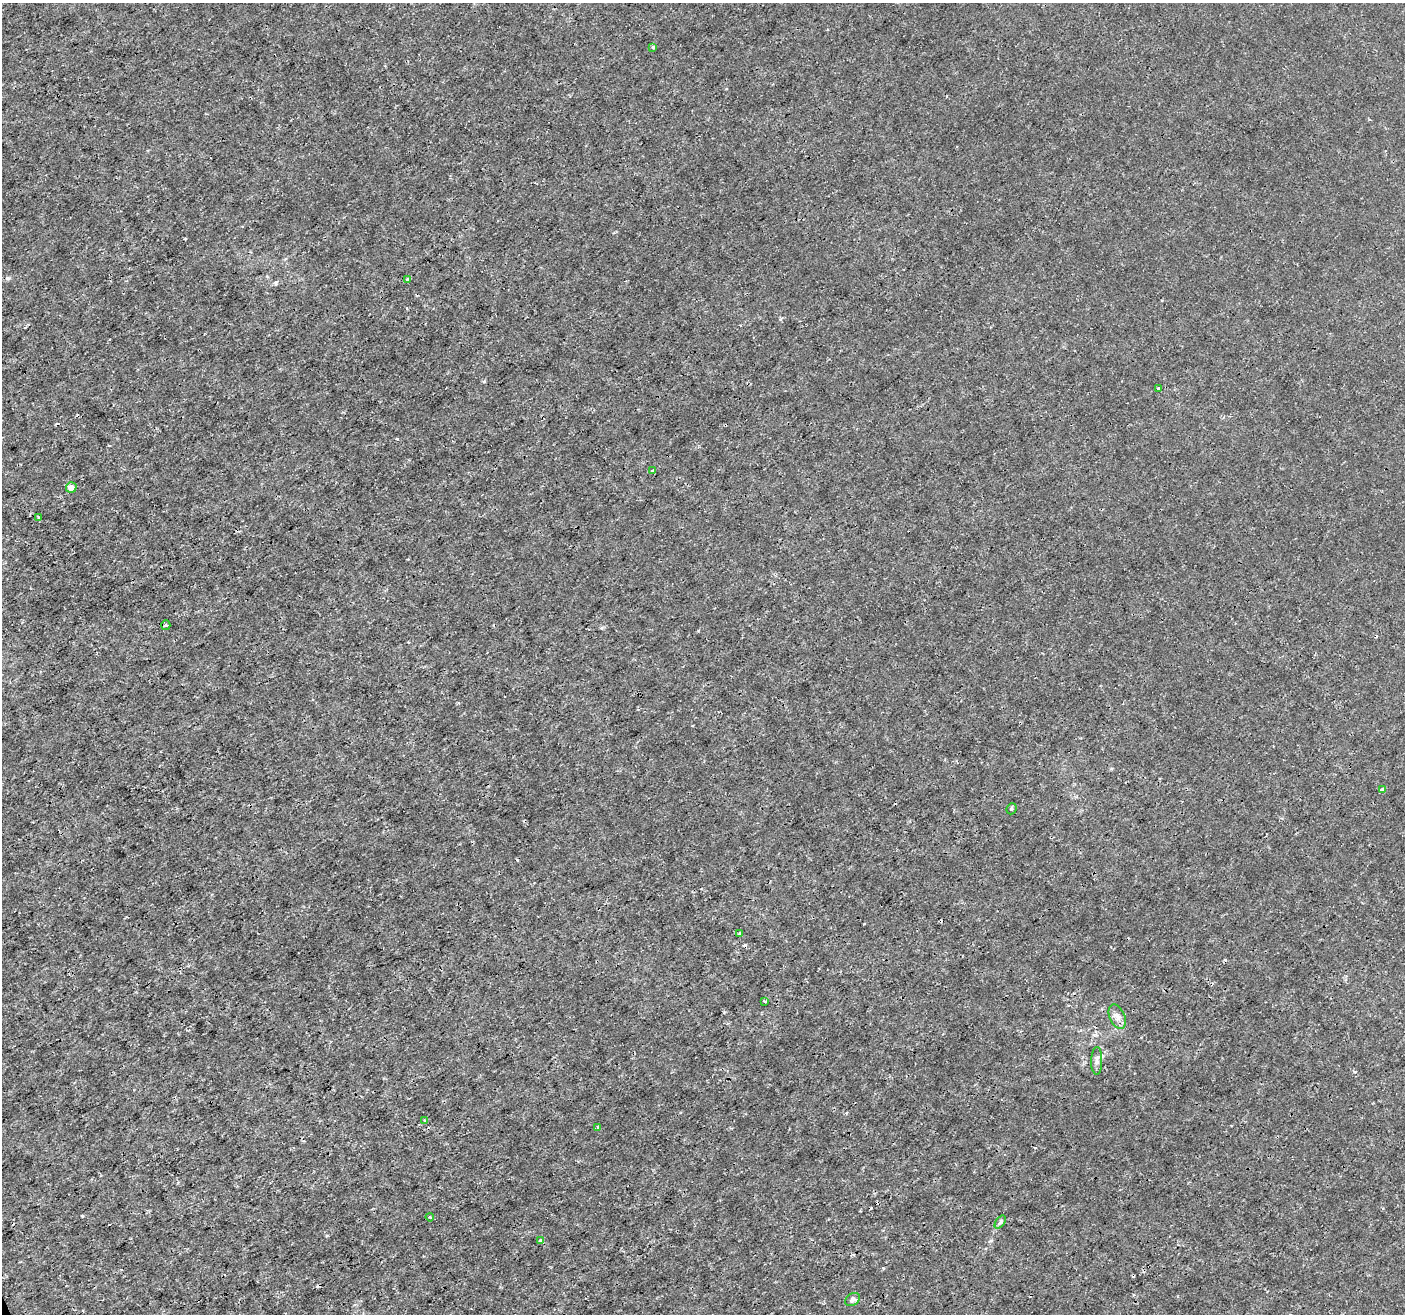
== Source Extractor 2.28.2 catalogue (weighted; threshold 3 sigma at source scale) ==
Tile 7 of 4 x 4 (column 3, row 2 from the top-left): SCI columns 2810-4212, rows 2766-4077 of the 5617 x 5474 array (HDU 1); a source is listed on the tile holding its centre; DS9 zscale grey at full resolution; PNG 1407 x 1316 px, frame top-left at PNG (2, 3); each listed source drawn as its Kron ellipse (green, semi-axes under 4 px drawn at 4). Shown black and unused: <1% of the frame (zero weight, under 3 of 4 exposures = <1% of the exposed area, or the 3 px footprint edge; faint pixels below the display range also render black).
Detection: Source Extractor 2.28.2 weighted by HDU 2 'WHT'; one run over the whole footprint, this tile lists its part. Background -2.14e-04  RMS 7.2e-04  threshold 0.00326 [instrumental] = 3 sigma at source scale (4.5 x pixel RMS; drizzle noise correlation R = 1.50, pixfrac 1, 0.0396/0.0396 arcsec/px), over >= 5 px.
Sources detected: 24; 5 cosmic-ray / hot-pixel residue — neither listed nor drawn; the other 19 listed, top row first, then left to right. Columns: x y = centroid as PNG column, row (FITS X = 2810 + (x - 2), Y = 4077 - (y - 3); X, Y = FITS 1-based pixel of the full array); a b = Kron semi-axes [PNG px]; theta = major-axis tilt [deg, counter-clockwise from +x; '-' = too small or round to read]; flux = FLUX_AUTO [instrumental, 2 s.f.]
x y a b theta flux
653 48 3 3 - 0.17
408 279 3 3 - 0.33
1158 389 4 3 - 0.37
653 470 3 3 - 0.079
71 487 5 5 - 0.51
38 517 4 2 - 0.052
166 625 4 4 - 0.1
1382 789 3 3 - 0.46
1012 809 5 5 - 0.11
739 933 3 3 - 0.1
764 1001 4 2 - 0.074
1117 1017 13 7 -67 0.38
1097 1061 14 5 89 0.29
425 1121 4 3 - 0.2
598 1127 3 2 - 0.11
430 1217 4 3 - 0.081
1000 1222 7 4 53 0.13
541 1240 3 3 - 0.28
853 1299 8 6 33 0.19
Unlisted compact peaks at least as high as the median listed source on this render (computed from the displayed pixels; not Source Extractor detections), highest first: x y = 82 1216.